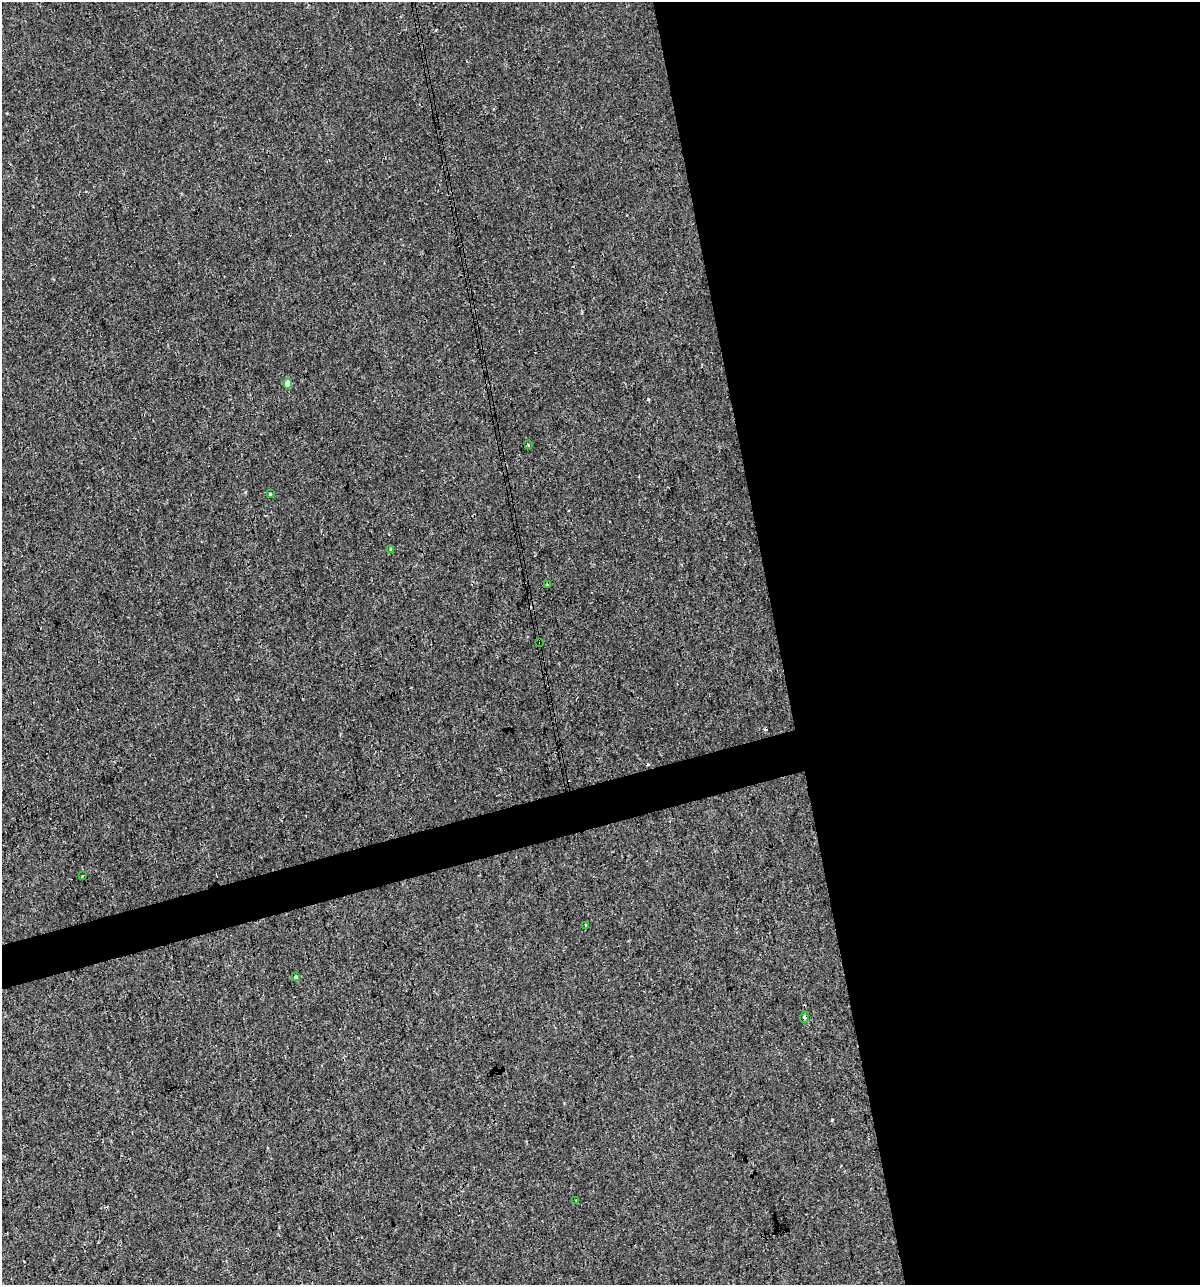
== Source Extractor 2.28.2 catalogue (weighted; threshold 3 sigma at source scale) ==
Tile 8 of 4 x 4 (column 4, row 2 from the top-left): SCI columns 3638-4835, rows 2567-3849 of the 4930 x 5132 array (HDU 1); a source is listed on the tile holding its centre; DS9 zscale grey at full resolution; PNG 1202 x 1287 px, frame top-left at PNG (2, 2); each listed source drawn as its Kron ellipse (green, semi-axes under 4 px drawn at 4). Shown black and unused: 38% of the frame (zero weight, under 3 of 4 exposures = <1% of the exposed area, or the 3 px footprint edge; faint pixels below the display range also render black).
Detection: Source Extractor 2.28.2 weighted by HDU 2 'WHT'; one run over the whole footprint, this tile lists its part. Background 2.15e-04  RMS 0.0017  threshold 0.00763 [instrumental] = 3 sigma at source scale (4.5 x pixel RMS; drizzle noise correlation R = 1.50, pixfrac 1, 0.0396/0.0396 arcsec/px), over >= 5 px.
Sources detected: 15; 4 cosmic-ray / hot-pixel residue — neither listed nor drawn; the other 11 listed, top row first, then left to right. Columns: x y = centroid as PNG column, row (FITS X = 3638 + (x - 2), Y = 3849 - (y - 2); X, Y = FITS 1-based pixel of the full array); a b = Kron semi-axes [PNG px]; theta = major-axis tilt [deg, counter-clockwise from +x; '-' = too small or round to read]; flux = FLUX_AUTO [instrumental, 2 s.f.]
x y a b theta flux
288 384 5 4 - 1.7
528 445 3 2 - 0.22
270 494 2 2 - 0.16
390 550 3 3 - 0.32
548 584 3 3 - 0.42
540 642 3 3 - 1.6
83 875 3 3 - 0.24
586 925 3 3 - 0.19
295 976 3 3 - 0.44
805 1017 6 4 75 0.41
576 1200 3 2 - 0.13
Overlapping masked pixels (flux is a lower limit): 2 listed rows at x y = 540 642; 805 1017